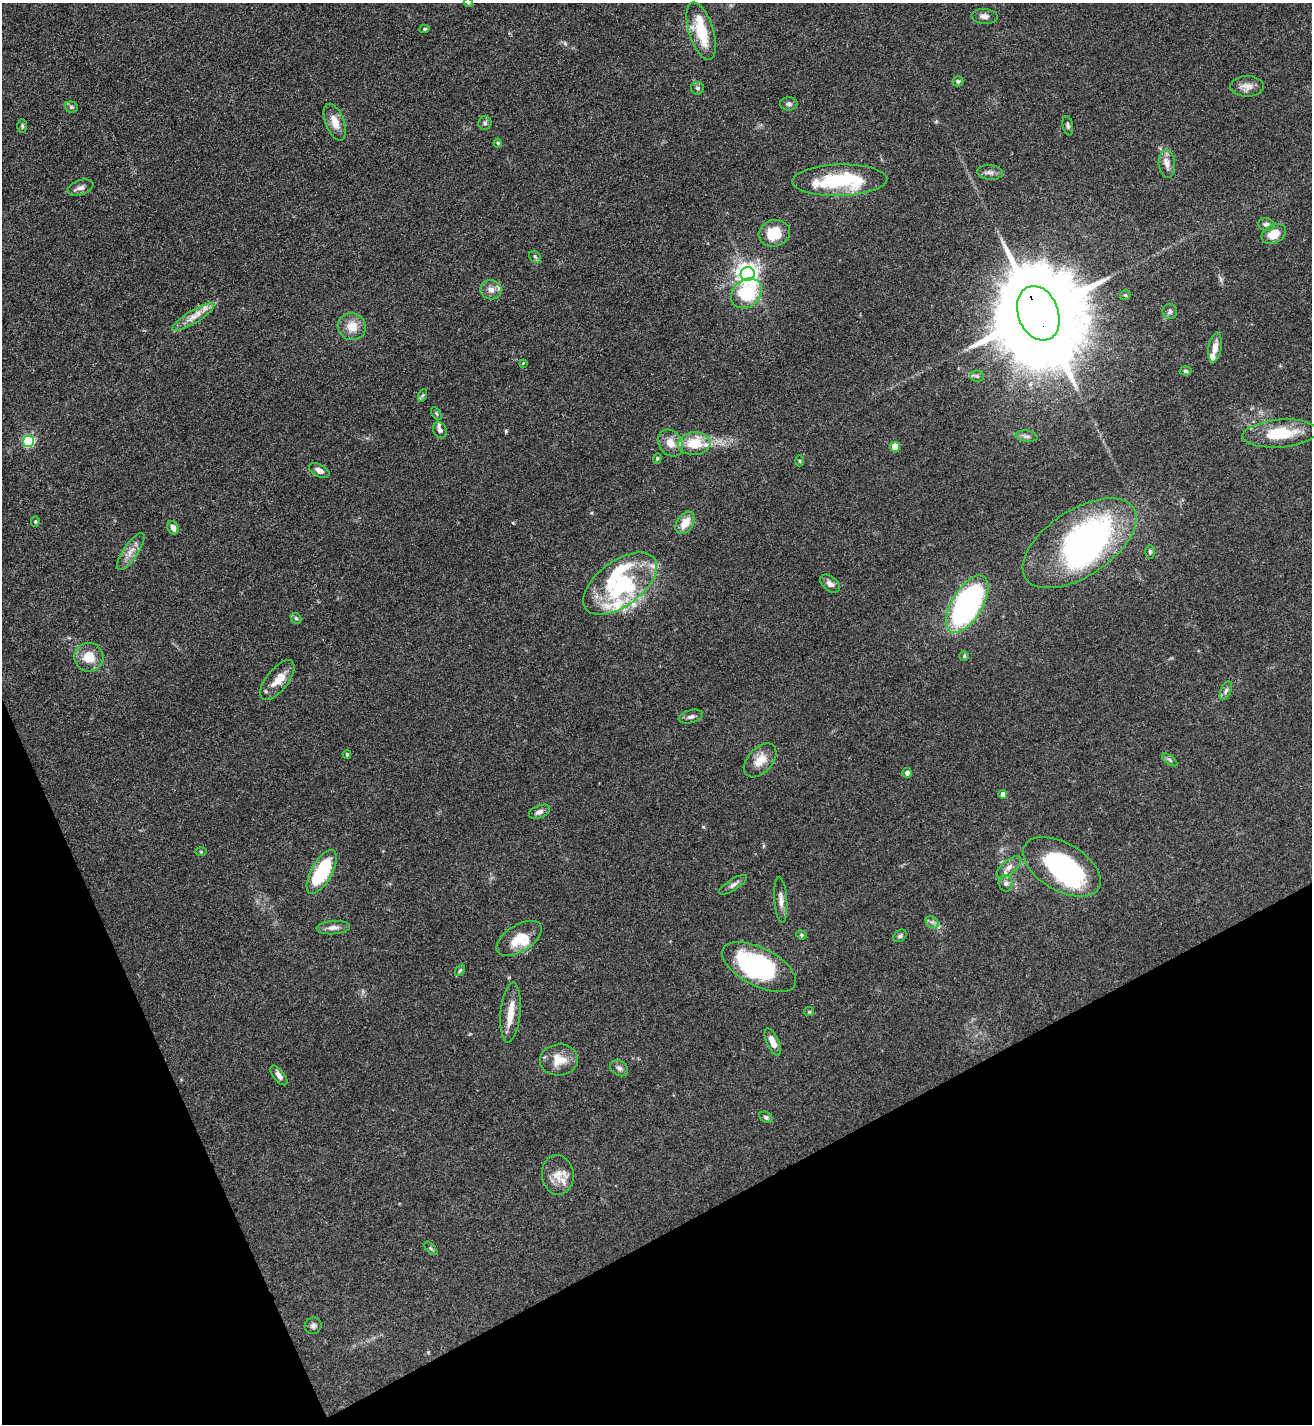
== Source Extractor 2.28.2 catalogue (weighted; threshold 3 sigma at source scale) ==
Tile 14 of 4 x 4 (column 2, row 4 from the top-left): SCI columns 1601-2910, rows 3-1424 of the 5686 x 5693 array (HDU 1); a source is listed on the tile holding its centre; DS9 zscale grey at full resolution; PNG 1314 x 1426 px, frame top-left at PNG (2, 3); each listed source drawn as its Kron ellipse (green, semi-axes under 4 px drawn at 4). Shown black and unused: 21% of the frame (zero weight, under 3 of 4 exposures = <1% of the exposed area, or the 3 px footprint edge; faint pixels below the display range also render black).
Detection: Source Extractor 2.28.2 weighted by HDU 2 'WHT'; one run over the whole footprint, this tile lists its part. Background 0.0677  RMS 0.0058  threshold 0.0263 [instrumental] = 3 sigma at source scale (4.5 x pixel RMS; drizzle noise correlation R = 1.50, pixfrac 1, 0.05/0.05 arcsec/px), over >= 5 px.
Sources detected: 109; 6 inside a brighter object's white glare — neither listed nor drawn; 12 inside a brighter listed object's ellipse — not listed separately; the other 91 listed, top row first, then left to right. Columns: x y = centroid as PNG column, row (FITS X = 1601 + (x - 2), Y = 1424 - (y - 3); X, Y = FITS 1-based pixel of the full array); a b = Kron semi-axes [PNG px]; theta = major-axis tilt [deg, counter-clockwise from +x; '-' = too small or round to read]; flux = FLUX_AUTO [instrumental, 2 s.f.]
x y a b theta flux
468 3 4 4 - 0.79
984 16 13 7 -4 2.9
425 29 5 4 - 1
701 31 30 12 -72 24
958 81 5 5 - 1.2
1247 86 17 10 0 4.6
697 88 6 6 - 1.4
789 104 8 6 0 1.7
71 107 7 5 -15 1.3
335 122 19 9 -69 7.6
485 123 7 6 - 1.3
22 126 7 5 -89 1
1068 126 10 5 -79 1.6
498 143 4 4 - 0.62
1167 164 14 8 -85 4.1
990 172 13 7 -4 2.7
840 180 47 16 1 46
80 188 13 7 19 2.9
1266 225 8 6 -11 2.3
774 233 15 13 16 16
1274 234 13 9 28 8.9
535 257 7 5 -45 1
748 274 7 7 - 380
491 290 10 9 - 4
746 293 17 13 40 37
1125 295 5 5 - 0.77
1170 311 7 7 - 2
1038 313 28 20 -69 15000
193 317 24 6 31 6.4
352 327 14 13 - 8.5
1215 347 15 6 82 5.1
523 363 4 4 - 0.48
1186 371 6 4 -6 1.1
977 376 7 5 -4 1.2
423 395 6 4 70 0.92
436 413 7 4 -59 0.94
440 430 8 6 -57 1.7
1280 433 38 14 4 25
1027 436 11 5 -8 1.9
28 441 5 5 - 56
671 443 14 11 -52 6.8
694 444 16 11 4 18
895 447 5 4 - 15
657 458 5 4 - 0.76
800 461 5 3 - 0.65
319 471 11 6 -27 2.8
35 521 5 4 - 0.72
685 523 12 8 55 8.2
173 528 7 5 -61 3.4
1080 543 64 33 33 160
131 552 22 7 55 5.6
1150 552 7 4 -89 1.1
620 584 42 22 36 41
830 584 11 7 -39 3.3
967 604 32 15 59 160
296 618 6 4 -42 1
964 656 5 5 - 0.85
89 657 14 14 - 11
277 680 24 10 52 8.8
1226 691 10 5 66 1.9
691 717 12 6 15 2.3
347 754 4 4 - 0.92
760 760 20 12 48 8.5
1170 760 9 4 -36 1.2
907 773 5 5 - 1.7
1003 794 4 4 - 4.3
539 812 11 6 22 2.4
201 852 6 4 0 0.57
1009 867 15 7 40 3.7
1062 867 43 24 -30 88
322 872 24 10 61 40
1006 883 8 7 - 2.1
733 885 16 5 32 2.6
781 900 23 6 -86 4.2
932 922 7 5 -40 1.7
333 928 17 7 3 3.5
801 935 5 4 - 0.83
900 936 7 5 37 1.3
519 938 25 13 33 14
759 967 40 19 -27 48
460 970 6 4 54 0.9
511 1012 30 10 85 10
809 1012 5 4 - 0.66
773 1042 14 6 -66 5.7
559 1060 19 15 6 11
619 1068 9 7 -36 2.1
279 1075 12 5 -52 2.9
766 1117 7 5 -30 1.3
558 1175 20 16 -83 8.2
431 1248 8 3 -45 0.83
313 1326 8 8 - 1.8
Overlapping masked pixels (flux is a lower limit): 1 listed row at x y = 1038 313
Isophote crosses this tile's border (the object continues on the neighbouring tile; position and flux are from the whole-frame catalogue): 1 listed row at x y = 468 3